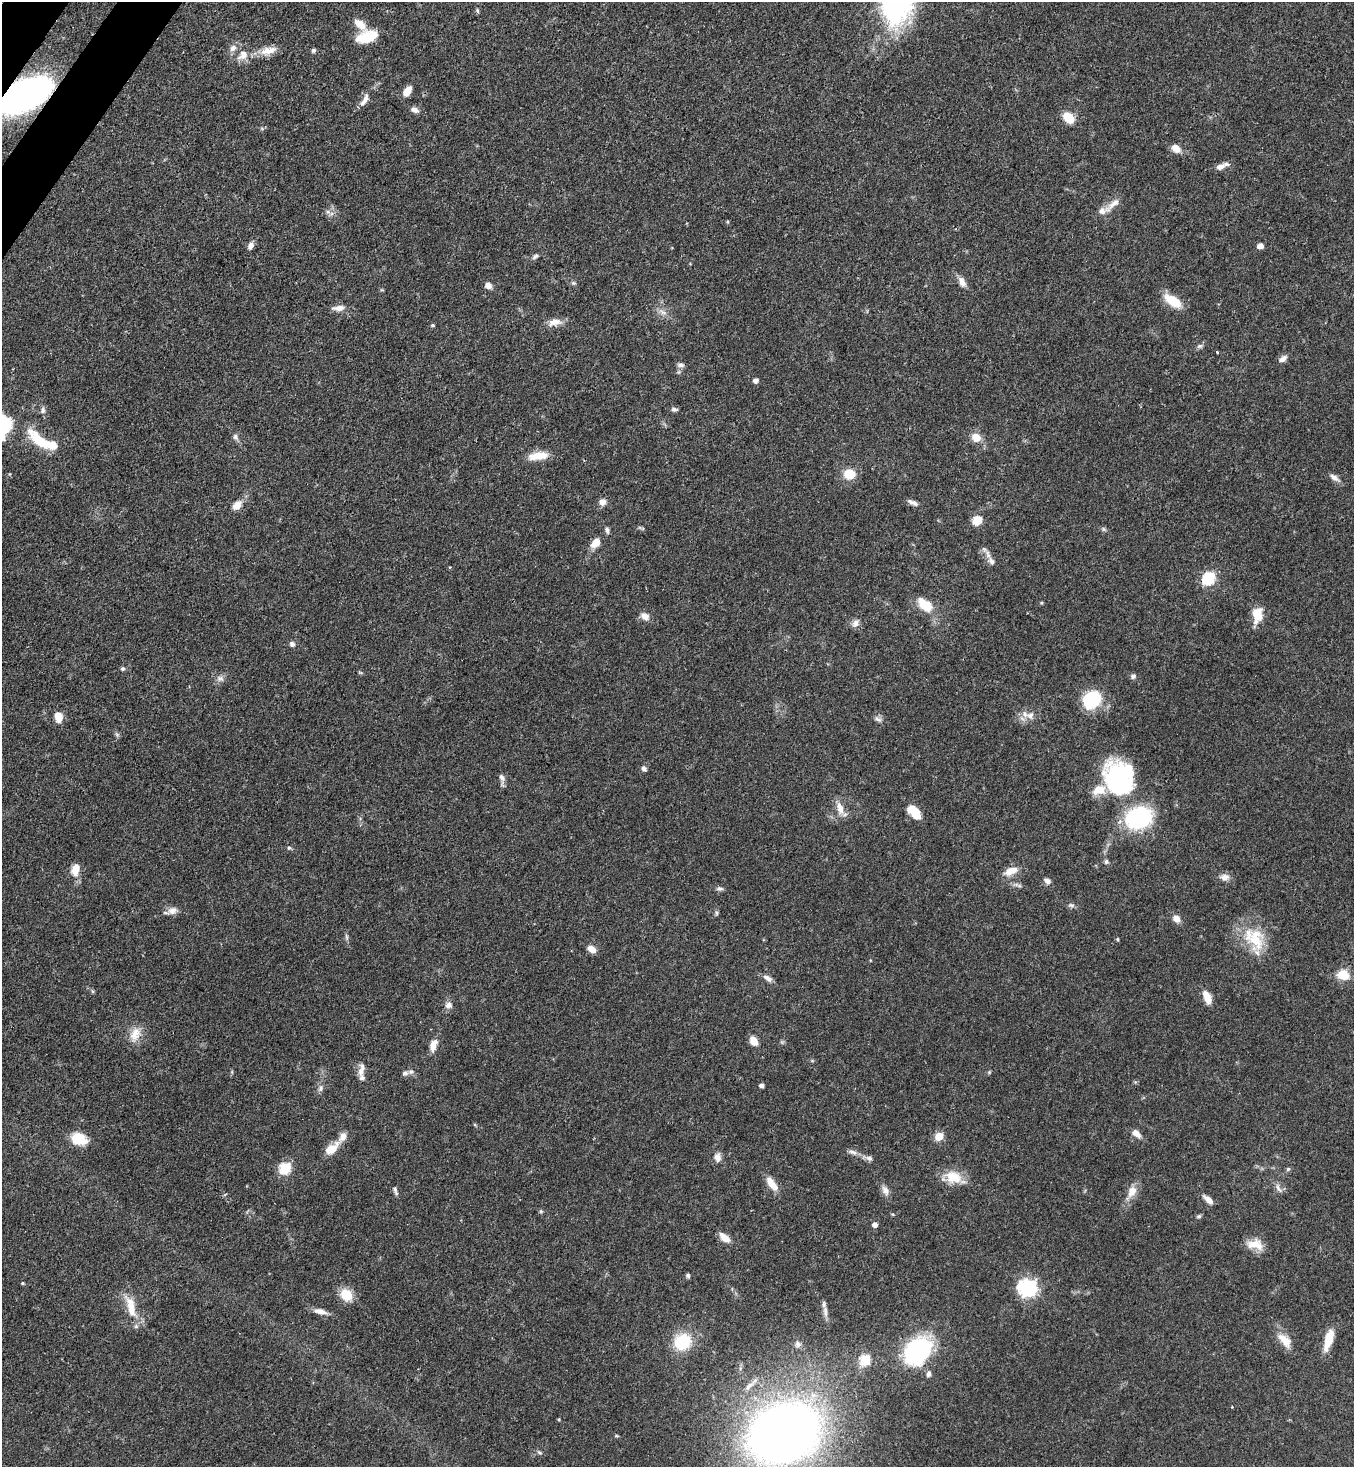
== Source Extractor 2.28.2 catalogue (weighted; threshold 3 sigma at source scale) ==
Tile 11 of 4 x 4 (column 3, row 3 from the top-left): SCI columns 2933-4284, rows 1524-2988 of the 6001 x 5979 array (HDU 1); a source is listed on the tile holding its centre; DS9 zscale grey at full resolution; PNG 1356 x 1469 px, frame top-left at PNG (2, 2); no overlay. Shown black and unused: <1% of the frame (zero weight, under 3 of 4 exposures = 7% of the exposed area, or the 3 px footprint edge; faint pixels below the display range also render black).
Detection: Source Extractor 2.28.2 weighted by HDU 2 'WHT'; one run over the whole footprint, this tile lists its part. Background 0.0827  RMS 0.0039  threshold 0.0174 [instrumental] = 3 sigma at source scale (4.5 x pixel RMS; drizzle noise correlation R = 1.50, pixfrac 1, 0.05/0.05 arcsec/px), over >= 5 px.
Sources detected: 139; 1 inside a brighter object's white glare — not listed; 6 inside a brighter listed object's ellipse — not listed separately; the other 132 listed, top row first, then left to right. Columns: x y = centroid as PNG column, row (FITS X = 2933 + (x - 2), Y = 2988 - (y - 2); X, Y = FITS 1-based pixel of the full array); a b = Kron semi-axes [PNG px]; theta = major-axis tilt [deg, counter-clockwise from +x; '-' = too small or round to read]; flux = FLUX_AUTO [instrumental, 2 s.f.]
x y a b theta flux
477 10 6 4 -50 0.56
360 24 18 9 -41 4.3
367 36 21 10 19 12
233 48 10 8 46 2.1
314 50 5 4 - 0.97
268 51 24 10 13 5.1
243 55 14 10 49 4.3
407 91 11 6 56 3.8
24 95 35 19 28 160
364 100 21 7 58 3
416 111 9 6 -69 1.2
1068 117 11 8 -45 8.3
1176 148 11 9 -44 3.1
1220 167 13 7 27 2.4
1114 203 30 7 41 3.6
328 212 7 4 -19 0.82
250 246 9 6 58 1.9
1260 246 5 5 - 3.3
535 256 10 5 43 0.97
962 282 15 8 -63 2.5
573 283 6 5 - 0.65
488 285 7 6 - 2.5
1173 301 23 11 -35 8
338 308 16 7 3 2.9
663 312 11 5 -27 1.7
555 322 18 9 8 3.5
432 325 5 4 - 0.56
1200 346 8 6 15 0.96
1217 352 3 2 - 0.43
1283 359 12 7 36 1.7
681 365 9 6 -5 1.3
755 381 5 5 - 1.6
674 409 7 5 -13 1.2
43 410 9 6 -84 1.2
2 437 9 9 - 2.7
235 437 8 7 - 1.3
976 437 10 9 - 4.6
40 441 34 11 -40 14
538 456 24 9 7 6.5
849 474 14 12 -15 6.7
1334 477 13 7 -35 2
602 502 9 9 - 2.1
913 503 14 5 -23 1.7
237 505 10 7 48 4.1
977 520 9 7 40 6.9
1103 529 7 5 -37 0.73
607 530 9 4 -74 0.98
596 543 13 8 48 4.3
991 561 11 7 -51 2
1209 578 6 6 - 46
925 605 19 11 -41 9.2
1258 614 15 11 -77 7.3
645 616 10 8 -22 2.7
855 623 11 8 53 1.9
292 644 6 6 - 1.2
123 668 5 5 - 0.75
1133 676 7 6 - 1.1
220 678 10 7 -7 1.7
1092 699 19 15 47 21
1030 715 12 9 4 2.9
58 717 10 7 -81 5.6
878 719 11 6 -32 1.4
644 769 6 5 - 1.3
502 777 10 6 -63 1.7
1118 777 34 28 -72 54
840 808 19 8 -72 4
914 812 18 10 -44 6.3
1139 818 27 20 21 40
289 848 6 5 - 0.74
1106 862 7 6 - 0.83
75 869 17 10 80 4.8
1011 871 18 9 22 4.6
1225 877 13 8 -5 2.2
1047 881 10 6 -37 1.4
720 889 9 5 1 1
1071 905 10 5 -18 0.95
172 910 12 9 16 2.6
716 913 7 4 -89 0.63
1176 919 9 7 -41 2.7
1117 939 4 4 - 0.4
1256 939 35 22 -77 16
592 949 10 7 -29 3.2
1343 975 14 12 -9 6.5
767 978 13 6 -33 1.9
1207 997 15 7 -67 5.1
449 1005 10 9 - 1.9
135 1034 21 13 70 5.5
754 1041 9 7 -61 4.6
433 1045 15 8 73 3.4
361 1070 19 7 80 2.8
405 1073 7 7 - 1.6
762 1085 4 4 - 1.6
320 1088 10 7 76 1.5
1136 1133 11 7 -43 2.8
939 1136 5 5 - 12
79 1139 16 12 -20 9.2
331 1149 19 10 39 5.6
853 1152 13 6 -21 1.7
718 1157 13 9 -87 2.3
869 1158 9 7 -26 1.3
285 1168 6 5 - 36
1288 1169 6 5 - 0.65
954 1177 27 14 -20 7.9
772 1184 18 8 -53 5
1278 1188 15 5 -62 1.5
885 1190 13 8 -61 2.3
395 1191 11 4 -74 0.94
1132 1192 19 10 62 4.7
1208 1200 13 6 -41 2.7
541 1211 6 5 - 0.56
1199 1216 6 5 - 0.7
875 1225 5 4 - 2.2
724 1237 13 7 -41 3.8
1254 1244 21 13 8 5.4
688 1275 6 5 - 0.71
22 1283 4 4 - 0.4
1029 1288 8 7 - 130
346 1295 12 11 - 8.2
131 1306 34 11 -73 8.7
320 1311 17 7 -13 2.7
825 1311 17 6 -84 2.2
1285 1340 24 11 -47 5.5
1328 1340 25 9 73 7.5
682 1342 19 17 35 16
798 1344 8 7 - 1.3
918 1351 26 18 48 63
865 1360 6 5 - 29
929 1374 9 6 83 1.3
749 1386 15 7 50 2.4
784 1433 40 30 22 620
616 1436 6 3 0 0.43
539 1453 7 3 -19 0.65
Overlapping masked pixels (flux is a lower limit): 1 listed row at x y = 24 95
Isophote crosses this tile's border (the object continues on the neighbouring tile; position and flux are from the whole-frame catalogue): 3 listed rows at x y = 24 95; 2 437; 784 1433